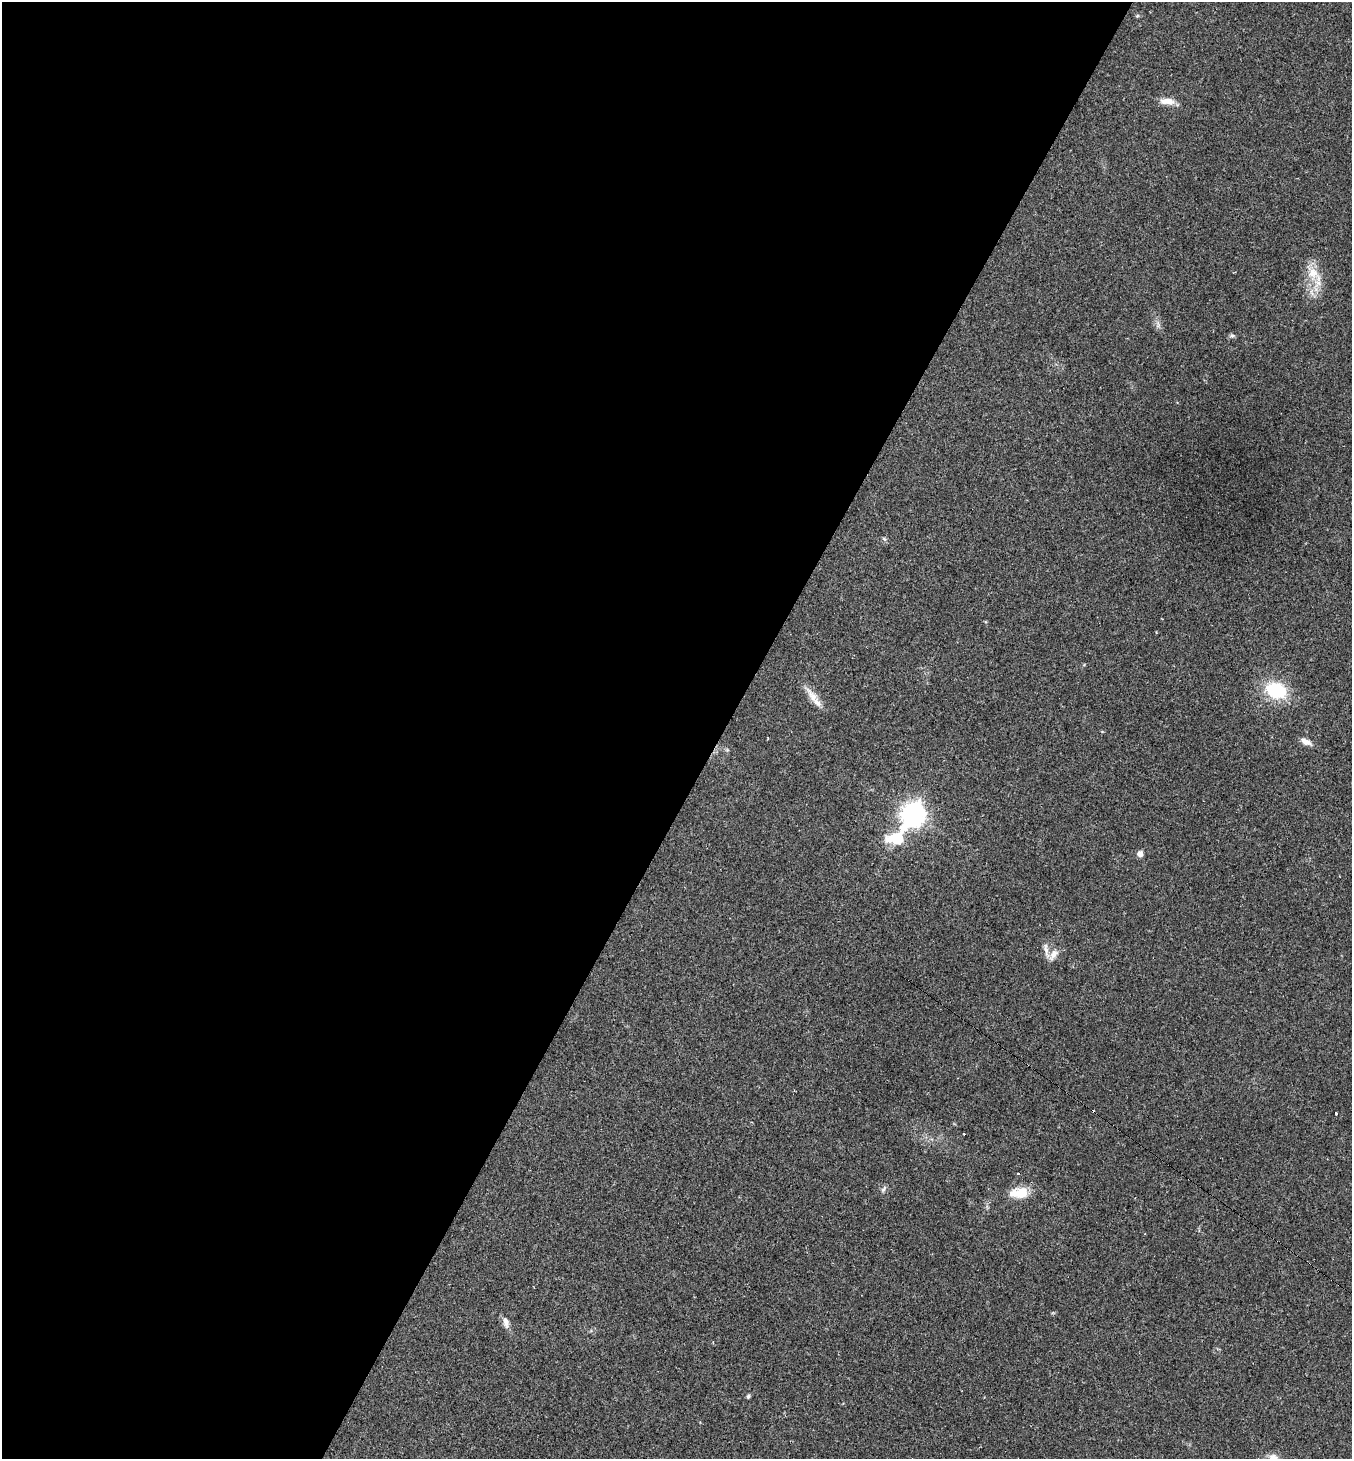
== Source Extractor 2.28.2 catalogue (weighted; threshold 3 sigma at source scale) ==
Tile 5 of 4 x 4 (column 1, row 2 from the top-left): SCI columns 308-1657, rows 2935-4391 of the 5936 x 5931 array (HDU 1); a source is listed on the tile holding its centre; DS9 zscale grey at full resolution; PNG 1354 x 1461 px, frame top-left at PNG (2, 2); no overlay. Shown black and unused: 54% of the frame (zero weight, under 2 of 3 exposures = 2% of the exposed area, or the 3 px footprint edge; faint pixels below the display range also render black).
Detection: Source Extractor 2.28.2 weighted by HDU 2 'WHT'; one run over the whole footprint, this tile lists its part. Background 0.0302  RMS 0.0045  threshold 0.0204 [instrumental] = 3 sigma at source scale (4.5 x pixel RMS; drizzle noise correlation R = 1.50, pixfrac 1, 0.05/0.05 arcsec/px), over >= 5 px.
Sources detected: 23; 3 cosmic-ray / hot-pixel residue — not listed; the other 20 listed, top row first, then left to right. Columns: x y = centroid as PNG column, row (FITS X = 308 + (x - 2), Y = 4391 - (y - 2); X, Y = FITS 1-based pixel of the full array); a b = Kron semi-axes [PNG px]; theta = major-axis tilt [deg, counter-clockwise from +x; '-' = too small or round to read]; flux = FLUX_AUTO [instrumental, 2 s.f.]
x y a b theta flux
1137 16 6 4 19 0.53
1167 101 20 8 -6 4.2
1314 274 30 15 -51 9.3
1158 323 10 4 -77 1.4
1232 336 7 6 - 0.99
884 539 7 5 -46 0.77
1276 690 27 18 -18 22
813 697 29 9 -52 5.3
1306 742 14 7 -25 2.8
913 815 11 8 58 290
896 838 25 16 14 15
1140 854 6 6 - 2.2
1046 950 23 5 -77 2.6
1053 955 17 8 56 3.5
1336 1113 3 3 - 1.6
884 1189 10 5 54 1.2
1020 1193 21 12 4 9.9
506 1323 16 8 -80 2.8
748 1396 4 4 - 0.97
1273 1458 13 10 -11 3.4
Isophote crosses this tile's border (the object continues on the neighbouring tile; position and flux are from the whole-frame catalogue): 1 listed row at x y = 1273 1458